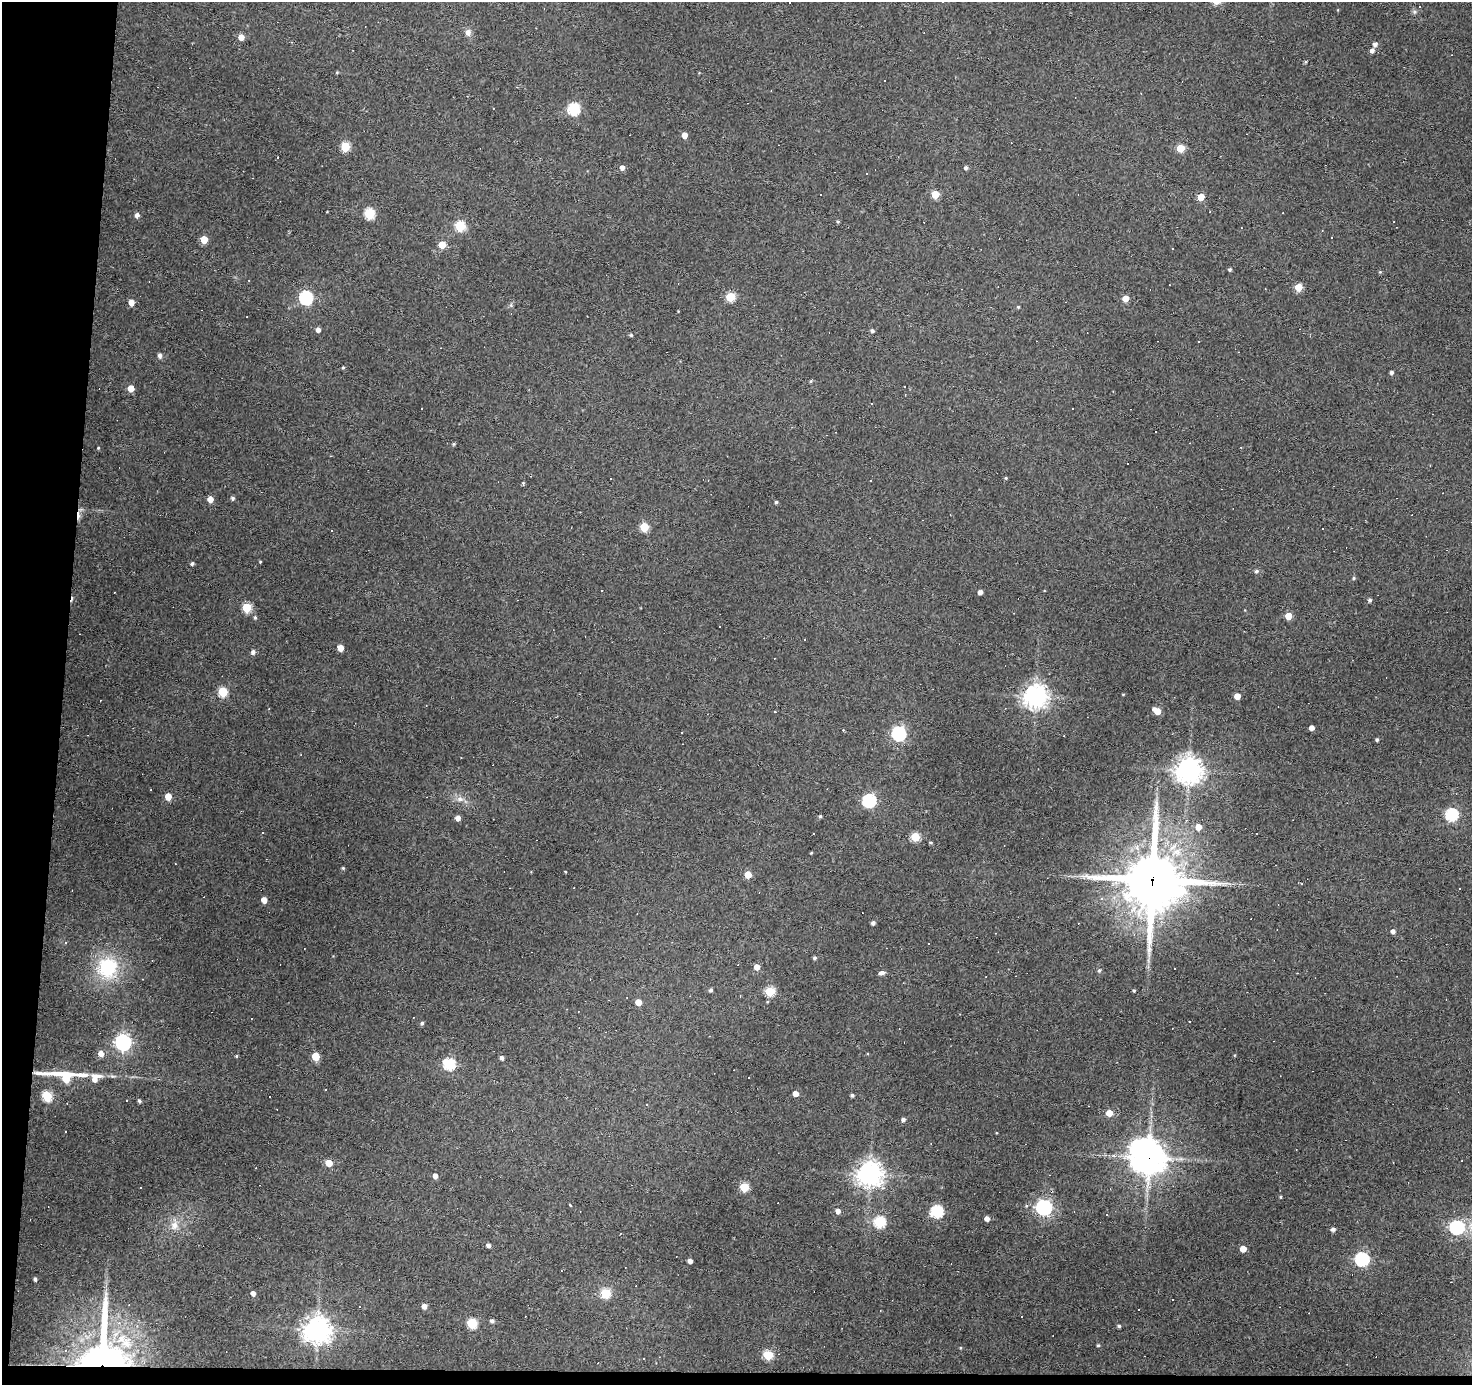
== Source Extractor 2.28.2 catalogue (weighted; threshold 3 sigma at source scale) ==
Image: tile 7 of 3 x 3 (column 1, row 3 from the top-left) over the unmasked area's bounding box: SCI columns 1-1470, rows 189-1571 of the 4411 x 4436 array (HDU 1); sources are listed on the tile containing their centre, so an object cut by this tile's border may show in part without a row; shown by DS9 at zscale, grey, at full resolution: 1 PNG px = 1 image px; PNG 1474 x 1387 px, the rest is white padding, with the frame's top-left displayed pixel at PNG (2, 2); no overlay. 5% of this frame is shown black and not used: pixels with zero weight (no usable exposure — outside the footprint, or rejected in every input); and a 3 px margin inside the footprint's outer edge (the drizzle kernel's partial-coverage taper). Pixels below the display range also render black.
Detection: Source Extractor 2.28.2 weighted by HDU 2 'WHT'; one run over the whole footprint, this tile lists its part. Background 0.112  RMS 0.0086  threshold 0.0389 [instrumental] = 3 sigma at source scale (4.5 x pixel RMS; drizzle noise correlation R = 1.50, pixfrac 1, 0.05/0.05 arcsec/px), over >= 5 px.
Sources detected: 211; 2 inside a brighter object's white glare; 59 cosmic-ray / hot-pixel residue — not listed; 4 inside a brighter listed object's ellipse — not listed separately; the other 146 listed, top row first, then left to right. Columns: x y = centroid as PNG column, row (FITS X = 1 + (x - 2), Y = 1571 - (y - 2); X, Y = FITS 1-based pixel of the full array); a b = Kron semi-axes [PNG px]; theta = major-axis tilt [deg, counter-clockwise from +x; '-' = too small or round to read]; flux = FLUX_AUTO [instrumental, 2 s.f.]
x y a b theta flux
468 32 9 8 - 3.7
241 37 5 5 - 7.4
1375 44 5 5 - 2.9
1372 50 5 4 - 4
1306 62 4 3 - 0.99
337 72 4 3 - 0.76
573 109 6 6 - 95
684 135 5 4 - 6.6
345 146 5 5 - 41
1180 148 5 5 - 25
622 168 5 4 - 4.3
966 168 5 4 - 2.2
935 194 5 5 - 24
1201 197 5 4 - 17
369 214 6 5 - 60
137 215 4 4 - 5.1
838 221 4 4 - 1.1
460 226 6 5 - 57
204 240 5 5 - 19
442 245 5 5 - 19
1230 270 4 4 - 1.4
1380 272 5 4 - 0.86
1298 287 5 5 - 23
731 297 5 5 - 41
306 298 6 6 - 140
1125 299 5 4 - 12
131 302 6 5 - 5.4
1018 307 4 4 - 0.93
318 330 5 4 - 3.5
872 331 5 4 - 2
631 335 5 4 - 1.1
160 355 6 4 -89 3
343 367 3 3 - 1
1392 372 4 4 - 2.1
811 381 5 4 - 1
131 388 5 5 - 9.8
454 444 4 4 - 1
98 448 4 3 - 0.77
1006 478 4 4 - 0.96
871 480 3 2 - 0.64
523 483 5 4 - 0.98
232 498 4 4 - 2
210 499 5 5 - 7.6
776 502 4 4 - 1.2
644 527 5 5 - 33
260 562 3 3 - 0.69
192 564 4 4 - 1.6
1256 571 5 5 - 1.9
1353 578 5 4 - 1.2
980 592 4 4 - 4
1369 600 4 4 - 2
247 607 5 5 - 42
1288 616 5 5 - 16
255 617 5 4 - 1.3
340 648 5 4 - 10
253 652 5 5 - 2.9
223 692 5 5 - 44
1035 696 8 8 - 670
1237 696 4 4 - 10
1157 711 7 4 -35 11
775 712 3 3 - 3.4
1311 728 4 4 - 4.8
682 732 3 3 - 1.8
899 734 6 6 - 150
1377 740 4 4 - 1.5
1189 770 8 8 - 920
168 796 5 5 - 11
460 799 10 7 2 4.5
869 801 6 6 - 130
1452 815 6 6 - 110
820 816 4 3 - 1.3
458 818 4 4 - 5
1198 827 5 5 - 7.8
262 833 3 2 - 0.6
915 837 5 5 - 39
930 842 4 3 - 1
811 853 4 3 - 0.67
343 868 4 4 - 0.98
565 871 4 2 - 0.59
748 875 5 5 - 15
1152 880 22 20 88 4500
264 900 5 4 - 7.8
873 923 4 4 - 2.5
1393 931 5 4 - 3.1
1134 934 5 4 - 1.5
66 943 4 3 - 0.94
814 958 4 4 - 1.5
757 967 5 5 - 6.4
107 968 25 24 - 50
1099 970 5 5 - 1.6
881 973 8 4 11 3.4
711 990 4 4 - 1.6
1134 990 4 3 - 1
770 991 5 5 - 49
638 1002 5 4 - 9.8
422 1023 5 4 - 1.7
123 1042 7 6 - 270
101 1054 5 5 - 6.4
1235 1055 4 3 - 0.68
236 1056 4 4 - 0.92
316 1057 5 5 - 23
502 1058 4 4 - 2.6
449 1064 6 6 - 85
66 1074 39 4 -2 48
66 1079 5 5 - 21
94 1079 6 5 - 4.3
326 1090 3 3 - 3.4
795 1094 4 4 - 6.6
852 1095 4 4 - 1.7
47 1096 6 5 - 57
126 1101 3 2 - 0.89
139 1101 4 4 - 1.6
1109 1113 5 4 - 12
903 1120 5 4 - 2.7
1149 1157 11 10 - 1400
329 1163 5 4 - 14
870 1174 9 9 - 690
435 1176 5 4 - 4.7
744 1187 5 5 - 39
1281 1197 4 4 - 1.1
570 1205 3 3 - 25
1044 1207 6 6 - 270
838 1211 5 5 - 4.1
937 1212 6 6 - 100
1107 1215 3 2 - 0.53
987 1219 4 4 - 4.3
879 1222 6 6 - 78
174 1225 13 10 82 7.7
1457 1227 6 6 - 160
1333 1229 5 4 - 2.7
488 1245 4 4 - 3.1
1243 1249 5 4 - 9.1
1362 1259 6 6 - 150
690 1261 4 4 - 3.8
35 1279 4 3 - 2
253 1293 4 4 - 4.2
605 1293 5 5 - 51
424 1306 5 5 - 5.4
492 1321 5 4 - 2.3
472 1323 6 5 - 54
1119 1326 4 4 - 1.5
317 1330 9 8 - 950
1098 1345 4 3 - 1.1
960 1348 4 3 - 0.71
768 1355 5 5 - 42
99 1364 55 26 75 480
Overlapping masked pixels (flux is a lower limit): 4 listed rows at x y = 1152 880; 66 1074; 1149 1157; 99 1364